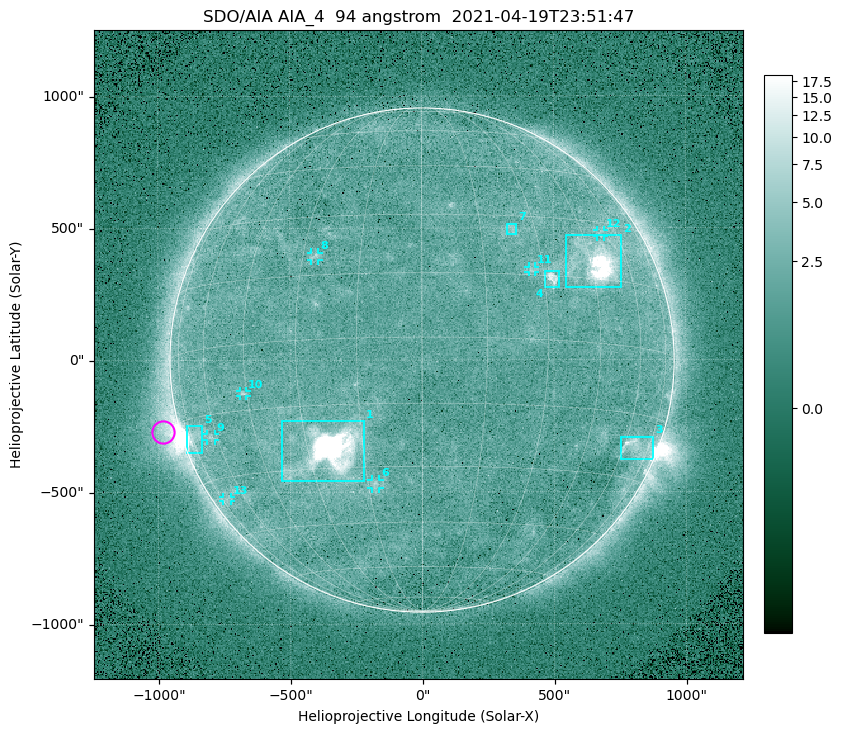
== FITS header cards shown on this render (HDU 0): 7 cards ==
TELESCOP= 'SDO/AIA '
INSTRUME= 'AIA_4   '
WAVELNTH=                   94
WAVEUNIT= 'angstrom'
DATE-OBS= '2021-04-19T23:51:47.12'
CTYPE1  = 'HPLN-TAN'
CTYPE2  = 'HPLT-TAN'

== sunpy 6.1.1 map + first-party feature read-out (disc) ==
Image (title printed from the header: SDO/AIA AIA_4  94 angstrom  2021-04-19T23:51:47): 512 x 512 px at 4.8 arcsec/px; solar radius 955 arcsec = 199 px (full disc in frame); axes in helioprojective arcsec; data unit not stated in the header (colour bar unlabelled)
Orientation: roll -0.138 deg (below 1 deg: not rotated)
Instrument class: DISC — disc imager (sunpy class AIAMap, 94 A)
Bright regions (active regions / flare kernels): reference = the median radial profile (limb darkening/brightening removed); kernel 5 px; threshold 5 sigma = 2.54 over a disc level ~1.8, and >= 1.15x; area >= 9 px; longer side >= 5 px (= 24 arcsec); searched inside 0.97 R_sun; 13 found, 13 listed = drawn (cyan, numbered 1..; 7 of them under ~33 arcsec drawn as corner ticks so the feature stays visible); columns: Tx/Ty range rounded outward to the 10 arcsec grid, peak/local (2 s.f.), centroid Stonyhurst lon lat
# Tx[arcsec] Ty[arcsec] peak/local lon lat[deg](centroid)
1 -540..-220 -460..-230 1793 -24 -26
2 540..760 270..470 35 +47 +19
3 750..880 -380..-290 4.5 +67 -22
4 460..520 270..340 6.4 +32 +14
5 -900..-830 -350..-250 6.4 -73 -19
6 -190..-160 -490..-450 3.1 -13 -34
7 320..360 470..520 2.7 +24 +26
8 -420..-390 380..410 2.9 -27 +20
9 -820..-780 -300..-280 2.7 -63 -20
10 -690..-660 -140..-110 3.1 -46 -11
11 400..430 330..360 2.8 +27 +16
12 660..690 460..490 2.6 +52 +27
13 -760..-720 -540..-520 2.2 -71 -35
Off-limb structures (1.02-1.3 R_sun): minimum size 50 px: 5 found; the strongest spans PA ~90..120 deg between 1.02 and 1.22 R_sun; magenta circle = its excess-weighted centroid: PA ~105 deg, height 1.07 R_sun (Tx ~-980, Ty ~-270 arcsec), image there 4.6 x the reference